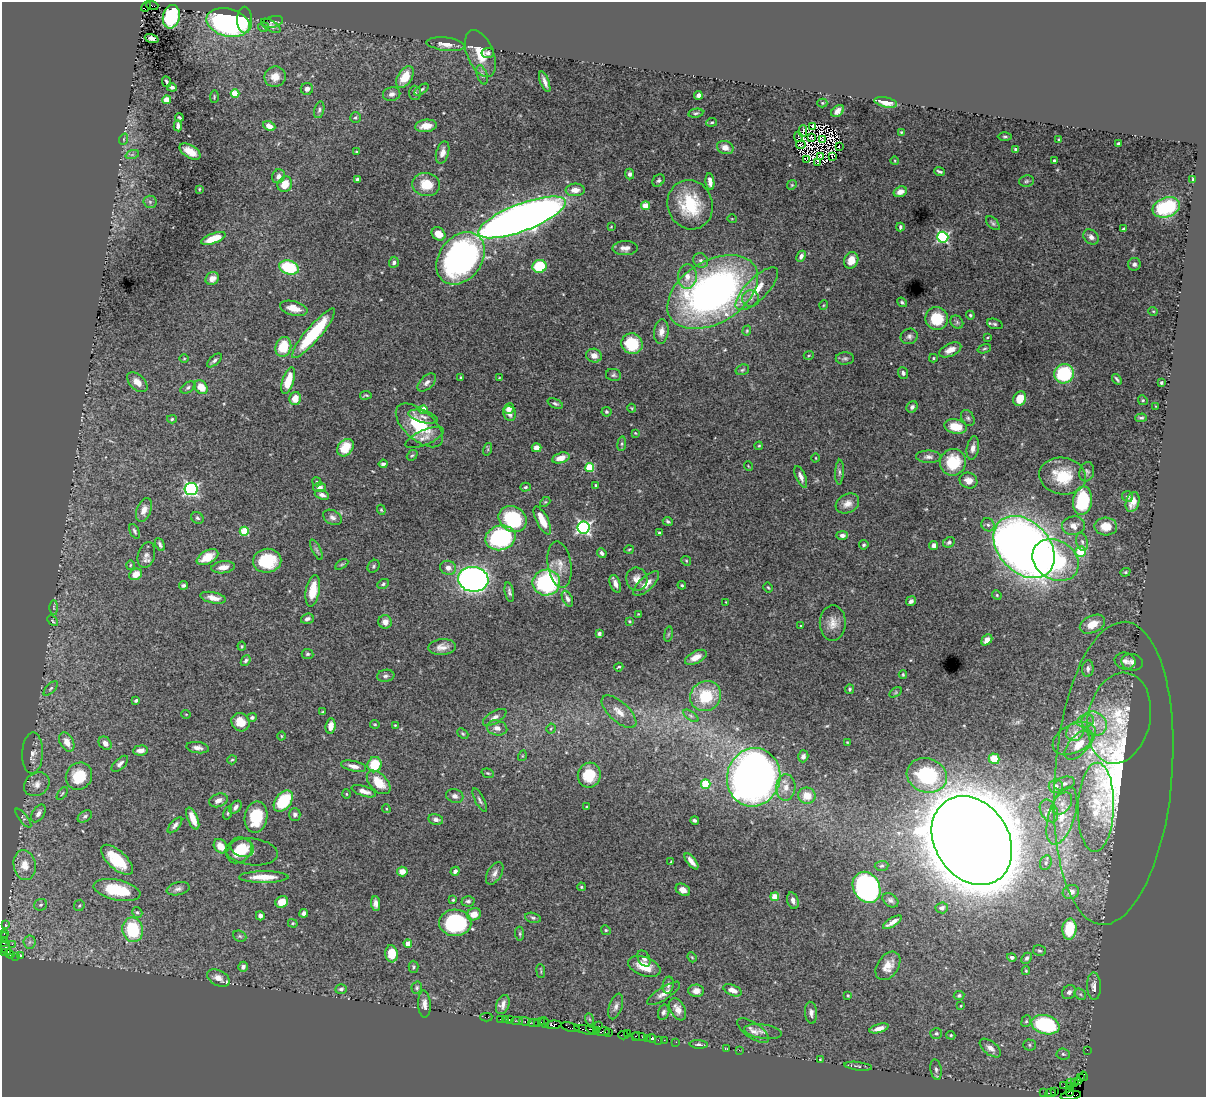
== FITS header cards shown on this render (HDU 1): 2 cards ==
NAXIS1  =                 1204
NAXIS2  =                 1095

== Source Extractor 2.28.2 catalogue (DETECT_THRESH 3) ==
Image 1204 x 1095 px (HDU 1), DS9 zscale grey, 1 PNG px = 1 image px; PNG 1208 x 1099 px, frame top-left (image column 1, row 1095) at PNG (2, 2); each listed source drawn as its Kron ellipse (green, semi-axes under 4 px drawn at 4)
Background 3.18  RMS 0.038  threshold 0.115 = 3 sigma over >= 5 px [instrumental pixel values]
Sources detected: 494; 8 with non-positive FLUX_AUTO (blend fragments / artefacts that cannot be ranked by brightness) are neither listed nor drawn; the other 486 listed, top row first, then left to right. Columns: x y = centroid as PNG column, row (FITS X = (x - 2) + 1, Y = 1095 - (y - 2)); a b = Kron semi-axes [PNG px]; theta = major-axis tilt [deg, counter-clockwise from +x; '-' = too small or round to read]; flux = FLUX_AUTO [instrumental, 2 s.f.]
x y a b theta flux
152 5 6 2 -18 220
146 6 5 3 - 350
171 17 12 8 77 250
245 20 13 7 -89 55
273 22 10 5 14 6.4
228 23 22 14 -15 630
271 26 11 5 -29 6.7
263 27 5 4 - 4.2
152 38 7 4 -19 7.2
446 44 19 6 -6 23
488 53 6 5 - 6.6
480 54 25 13 -67 56
482 75 10 5 -72 7
275 77 11 10 - 30
405 77 12 7 58 51
167 82 5 3 - 4.8
545 82 11 4 -69 14
172 87 5 4 - 8.1
307 89 6 6 - 12
421 90 8 4 35 4.7
415 93 7 6 - 5.1
235 94 4 4 - 83
392 94 9 7 12 12
698 95 4 4 - 9.5
214 97 6 3 89 2.6
167 100 4 4 - 70
886 102 11 5 -12 26
822 103 5 4 - 3.1
319 110 8 5 75 6.1
838 111 7 5 43 12
696 113 7 4 10 4.8
179 117 4 3 - 3.5
355 118 5 5 - 4.5
712 122 5 3 - 3.4
178 126 5 4 - 9.9
269 126 6 4 -25 21
426 126 11 6 7 28
812 127 4 2 - 3.6
803 131 6 2 90 2.5
901 132 3 3 - 2.5
1005 136 7 3 0 3.8
798 137 5 2 - 3.3
811 137 3 2 - 4.9
124 139 6 3 72 3.2
1059 139 3 3 - 2.9
823 140 3 2 - 4.3
1119 144 4 3 - 8.2
801 145 4 2 - 4.2
840 146 2 2 - 3.9
725 148 8 6 -20 19
1016 149 4 3 - 3.9
190 152 12 6 -31 32
357 152 4 3 - 3.4
443 152 11 6 73 17
132 155 7 4 19 5
820 156 4 3 - 2.2
832 157 2 2 - 2.3
806 159 4 3 - 3.1
1054 160 3 3 - 4.5
895 161 4 3 - 2
818 162 4 2 - 3.9
939 171 5 3 - 5
630 174 5 4 - 7.5
278 176 7 6 - 12
357 179 4 3 - 5
658 180 7 5 44 5.2
1193 180 4 3 - 5.6
1026 181 7 5 5 5.6
710 182 8 4 -84 18
285 184 8 7 - 40
426 184 14 11 -6 60
792 185 5 4 - 3.4
199 189 3 3 - 2.3
575 190 9 6 3 24
900 192 7 5 19 17
150 202 6 6 - 5.9
690 205 25 22 -71 140
645 206 4 4 - 74
1166 207 14 9 18 160
522 217 46 13 21 3900
732 219 5 3 - 1.9
993 223 8 5 -46 5.4
611 227 4 2 - 1.8
900 227 4 3 - 4.2
1124 229 4 3 - 9.7
438 234 7 6 - 32
943 237 5 5 - 380
1091 237 8 6 -42 14
213 238 13 5 20 57
625 248 12 7 1 15
801 256 6 4 63 9.1
461 258 29 21 53 850
701 260 8 7 - 9.6
851 260 8 7 - 37
394 262 6 5 - 6.5
1134 264 6 6 - 8
539 266 7 6 - 120
289 267 10 6 -16 160
687 277 12 9 85 23
212 279 7 6 - 16
757 289 28 10 45 61
713 292 49 31 31 1300
751 299 8 8 - 12
902 302 5 4 - 4.2
824 305 5 3 - 2.1
294 308 14 7 -15 31
1153 311 5 3 - 2.2
970 315 4 4 - 3.4
937 319 11 11 - 90
957 322 7 5 -47 5.5
995 324 8 5 -18 5.5
747 331 5 4 - 3.3
661 332 12 7 83 18
313 333 32 7 50 170
909 336 9 7 22 9.1
987 338 3 2 - 2.1
632 344 11 10 - 100
283 347 10 7 73 76
984 349 7 4 18 3.9
950 350 12 6 24 22
809 355 5 3 - 2.5
594 356 8 7 - 19
845 358 9 6 1 6.6
933 358 4 3 - 2.7
184 359 4 3 - 2.2
214 360 9 4 40 6.8
742 370 7 5 17 5
903 373 6 5 - 6.6
1064 374 10 9 - 220
613 375 7 6 - 6.1
461 377 4 3 - 3
499 378 3 2 - 1.9
1117 379 6 2 -50 4.8
288 381 14 5 73 55
137 382 12 7 -44 25
427 382 11 6 44 11
1161 383 3 3 - 4.1
188 387 8 5 34 6.2
201 387 7 6 - 43
366 395 6 3 9 3.7
295 398 6 5 - 33
1020 399 7 6 - 45
1143 400 5 4 - 3.5
555 404 8 4 -22 5.7
1156 406 2 2 - 1.8
912 407 6 5 - 7.1
632 408 4 4 - 2.5
423 409 4 4 - 55
509 409 5 5 - 14
606 412 5 5 - 4.2
510 413 7 6 - 15
423 417 15 6 -14 13
968 418 8 6 -62 6.8
1141 418 6 3 0 4.5
172 419 5 4 - 3.9
419 425 28 15 -41 130
956 427 11 7 -10 52
635 433 3 3 - 2.3
425 438 21 7 23 18
622 444 7 4 82 4.4
759 446 4 3 - 2.7
345 448 9 7 52 64
537 448 5 4 - 18
973 448 12 6 80 14
488 449 6 4 72 3.3
412 455 6 4 39 3.7
928 457 12 6 -2 12
561 458 9 5 16 27
816 458 4 3 - 1.8
953 462 13 13 - 91
383 464 4 3 - 6
748 466 5 3 - 2
590 467 4 4 - 140
839 472 12 4 88 7.7
1087 472 10 7 77 7.3
1063 476 23 18 -10 90
801 477 11 5 -66 12
968 481 9 7 -21 21
317 482 5 3 - 2.8
596 485 3 3 - 3.7
319 487 7 4 8 9.6
526 487 5 4 - 4.2
191 489 6 6 - 610
322 495 7 4 -21 9.4
1128 496 6 5 - 7.5
1082 501 14 9 82 160
545 502 6 3 43 3.1
1133 502 10 6 73 21
847 504 12 9 28 21
144 510 12 7 69 19
381 510 5 4 - 3.1
332 517 10 7 -28 11
197 518 7 5 -34 5.3
513 519 15 12 -32 190
542 520 15 6 -64 42
668 521 5 4 - 4.6
988 525 7 6 - 7
1074 526 11 9 8 22
584 527 6 6 - 630
1106 527 11 9 -4 36
135 531 8 4 -64 5.5
244 531 4 4 - 110
659 533 3 2 - 3.1
842 535 6 4 0 12
500 538 15 12 14 370
949 542 6 5 - 7.6
1082 542 9 5 -75 8.7
160 544 7 4 -65 6.1
864 545 5 4 - 4.6
934 545 4 4 - 14
1024 547 35 25 -47 3200
629 549 5 3 - 2.6
316 550 11 4 -63 7
1081 552 5 5 - 91
602 553 5 4 - 6.2
146 555 13 8 73 13
207 557 11 6 28 39
1055 560 24 19 -31 250
267 561 14 12 8 120
686 561 5 4 - 3.4
342 564 7 4 30 4.4
130 565 5 3 - 2.8
560 565 23 11 -81 34
374 566 7 5 55 4.8
223 567 12 6 8 22
448 568 8 7 - 13
1125 572 5 4 - 3.7
136 574 7 5 31 26
473 579 15 12 -7 1200
637 579 11 10 - 22
546 582 14 13 - 380
383 584 6 4 29 4.4
615 584 9 5 -70 15
646 584 16 6 43 27
183 585 5 4 - 5.3
682 585 4 3 - 3.2
768 587 5 3 - 2.8
313 591 16 7 79 61
509 592 10 4 -79 7.9
997 595 5 4 - 3.1
213 598 13 5 -12 22
567 599 8 5 -65 9.8
911 601 5 4 - 7.5
726 602 2 2 - 1.5
54 608 7 3 90 3.6
638 614 4 3 - 1.9
307 619 6 5 - 8.2
53 621 6 3 -46 2.8
629 621 4 3 - 2.9
385 622 7 6 - 16
833 623 17 13 89 30
1092 624 13 8 25 40
801 626 3 2 - 2.2
599 634 4 3 - 7.1
668 634 8 4 81 3.5
987 640 6 4 47 15
242 646 4 4 - 2.7
442 647 14 7 6 21
307 654 6 5 - 4.2
696 657 12 6 26 25
246 660 5 4 - 5.8
1125 661 10 8 -15 13
1132 662 11 8 -12 13
619 667 5 3 - 3.7
1088 669 8 5 87 8
903 675 4 3 - 3.1
386 676 9 6 7 7.4
51 688 9 4 45 5.6
850 689 5 5 - 4.2
896 692 7 4 32 3.7
706 696 16 14 36 110
136 700 4 3 - 4.8
323 712 3 3 - 3.2
619 712 21 10 -42 30
186 714 4 3 - 2
691 716 9 4 -35 6.5
252 717 5 4 - 5.9
495 717 13 6 31 11
1119 718 46 31 78 190
1086 721 8 6 16 11
241 722 9 8 - 37
1094 723 13 11 -34 38
375 724 5 3 - 2.5
395 725 3 3 - 2.1
331 726 8 5 82 19
497 728 10 7 -14 16
551 729 5 4 - 3.3
1075 731 10 8 55 20
463 734 6 4 -41 3.7
281 736 4 3 - 2.2
1074 738 23 14 27 55
67 742 10 6 -62 27
847 742 4 3 - 1.9
105 743 7 5 -44 16
1079 745 18 9 47 55
198 748 11 5 -7 11
141 750 7 5 5 17
33 753 20 10 88 22
522 756 5 3 - 2.4
803 756 6 5 - 9.6
994 759 5 5 - 59
232 760 5 4 - 3.5
120 764 10 5 43 9.1
374 765 8 7 - 81
353 766 13 5 -12 16
488 773 6 4 -20 3.6
1114 773 152 58 85 1000
589 775 12 11 - 80
927 775 20 17 -18 230
79 776 14 12 56 88
754 777 29 26 76 2000
379 782 14 8 -45 58
1064 783 10 6 17 12
37 784 13 11 33 21
706 784 5 4 - 140
1056 786 7 6 - 18
786 787 13 9 87 24
364 791 12 5 -18 18
62 794 7 3 54 3.5
346 794 4 4 - 3.3
455 796 9 6 -19 11
807 796 9 8 - 40
218 800 9 6 21 17
480 800 13 4 -62 7.2
283 801 12 7 51 120
1062 803 12 8 52 20
235 807 7 5 50 10
587 807 3 3 - 3.5
1096 807 44 18 88 150
386 809 4 4 - 2.6
1049 811 12 8 -62 15
38 813 10 6 57 13
228 813 7 4 77 4.1
295 815 6 5 - 7.6
85 816 8 5 33 6.4
1062 816 30 13 72 77
256 817 16 11 80 110
23 818 11 4 -52 5.9
193 819 12 5 -67 33
436 819 7 5 -12 11
695 820 4 3 - 6.1
175 825 10 4 49 8.9
972 841 47 37 -57 26000
220 846 8 6 -53 27
242 847 12 9 -26 36
239 851 14 11 43 50
252 852 26 13 -6 20
117 860 20 9 -43 89
691 861 10 4 -52 15
671 862 3 2 - 2.5
1046 863 7 5 70 7.4
25 865 15 11 -80 39
882 866 7 5 3 4.5
402 871 5 5 - 26
455 871 5 3 - 8.2
495 873 12 7 60 12
264 877 25 6 0 51
581 887 4 3 - 3.1
867 887 16 13 -60 670
178 889 11 6 13 9.7
117 890 24 10 -12 100
683 890 8 5 -33 19
1071 892 8 7 - 20
775 897 4 4 - 60
453 900 4 4 - 3.6
890 900 9 6 -38 8.8
468 901 6 5 - 6.5
793 901 8 5 -74 11
282 902 6 5 - 33
376 903 7 4 -85 12
41 905 6 6 - 5.8
79 905 6 5 - 3.9
942 908 6 5 - 9.4
137 912 6 4 -55 4.4
304 913 4 4 - 12
474 914 7 6 - 30
260 916 4 4 - 8.9
533 918 8 5 -14 5.3
892 922 11 4 32 17
293 923 5 4 - 3.1
455 923 16 13 -3 250
5 924 3 2 - 38
1069 929 11 7 86 92
133 930 12 10 -79 130
606 930 5 4 - 3.4
4 933 3 2 - 100
520 934 7 4 -85 4.3
240 936 7 5 -22 4.4
4 937 5 4 - 200
4 942 4 3 - 560
30 942 6 6 - 5.9
12 944 3 2 - 69
408 944 4 4 - 36
5 948 8 4 -59 430
1039 951 6 5 - 4.7
5 953 4 3 - 220
10 954 5 2 - 89
392 954 8 6 -84 60
16 956 2 2 - 31
20 956 2 2 - 99
692 957 5 4 - 3.1
1012 957 5 4 - 6.3
644 958 8 6 -60 9.2
1027 958 6 4 48 7.3
644 966 17 9 -21 47
888 966 16 10 55 30
243 967 5 4 - 8.3
414 967 6 5 - 4
541 971 7 3 -83 2.7
1026 971 4 4 - 2.5
218 978 12 7 -28 21
668 985 8 5 81 7.2
1094 986 14 7 -88 15
417 988 6 5 - 4.7
341 989 6 4 3 5.7
733 990 9 5 -23 20
696 991 8 6 -2 15
1069 992 8 6 46 9.4
663 993 19 6 33 18
1080 994 6 5 - 5.3
959 995 5 4 - 4.7
848 996 3 3 - 3.1
424 1004 13 6 -88 16
503 1004 10 6 69 14
616 1006 13 6 71 12
961 1006 4 3 - 2.6
677 1009 12 7 -63 19
664 1012 8 5 75 7
811 1013 11 6 -84 11
486 1017 6 2 0 79
500 1019 2 2 - 36
505 1019 2 2 - 39
589 1019 6 4 -70 3.1
510 1020 3 3 - 380
517 1021 6 2 0 68
525 1021 6 3 -4 310
1026 1021 6 4 67 4.1
541 1022 3 2 - 96
534 1023 6 2 1 240
537 1023 2 2 - 140
544 1023 6 2 -72 140
553 1025 8 3 6 660
1045 1025 14 9 -16 310
599 1026 2 2 - 84
570 1027 10 4 -15 510
879 1028 10 4 17 18
587 1030 12 3 -12 1000
592 1030 6 3 -32 760
597 1030 3 2 - 200
753 1031 18 8 -34 17
763 1031 19 7 -7 15
602 1032 7 3 6 270
609 1032 4 2 - 140
628 1034 2 2 - 40
936 1034 6 5 - 5
623 1035 5 2 - 89
951 1035 5 4 - 3
635 1036 3 2 - 180
639 1037 7 3 -9 320
647 1038 2 2 - 100
651 1038 4 4 - 370
658 1040 2 2 - 50
664 1040 2 2 - 100
676 1042 2 2 - 63
699 1044 9 4 -3 6.1
1029 1045 6 5 - 4.7
726 1048 4 2 - 1.4
990 1048 12 6 -39 17
739 1050 2 2 - 58
1087 1050 2 2 - 32
1063 1054 7 5 -5 6
820 1059 3 2 - 1.8
858 1066 14 3 -7 5.1
936 1069 10 5 -80 7.8
1083 1076 4 3 - 180
1080 1077 3 3 - 100
1078 1081 3 2 - 71
1070 1082 3 2 - 150
1074 1082 2 2 - 67
1064 1086 2 2 - 38
1071 1087 3 2 - 47
1044 1092 2 2 - 19
1055 1092 3 2 - 68
1070 1092 4 3 - 80
1050 1093 5 3 - 210
1071 1095 10 2 8 190
At the frame edge (FLAGS 8, measured only in part): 2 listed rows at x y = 4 942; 1071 1095
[8 non-positive-flux detections neither listed nor drawn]